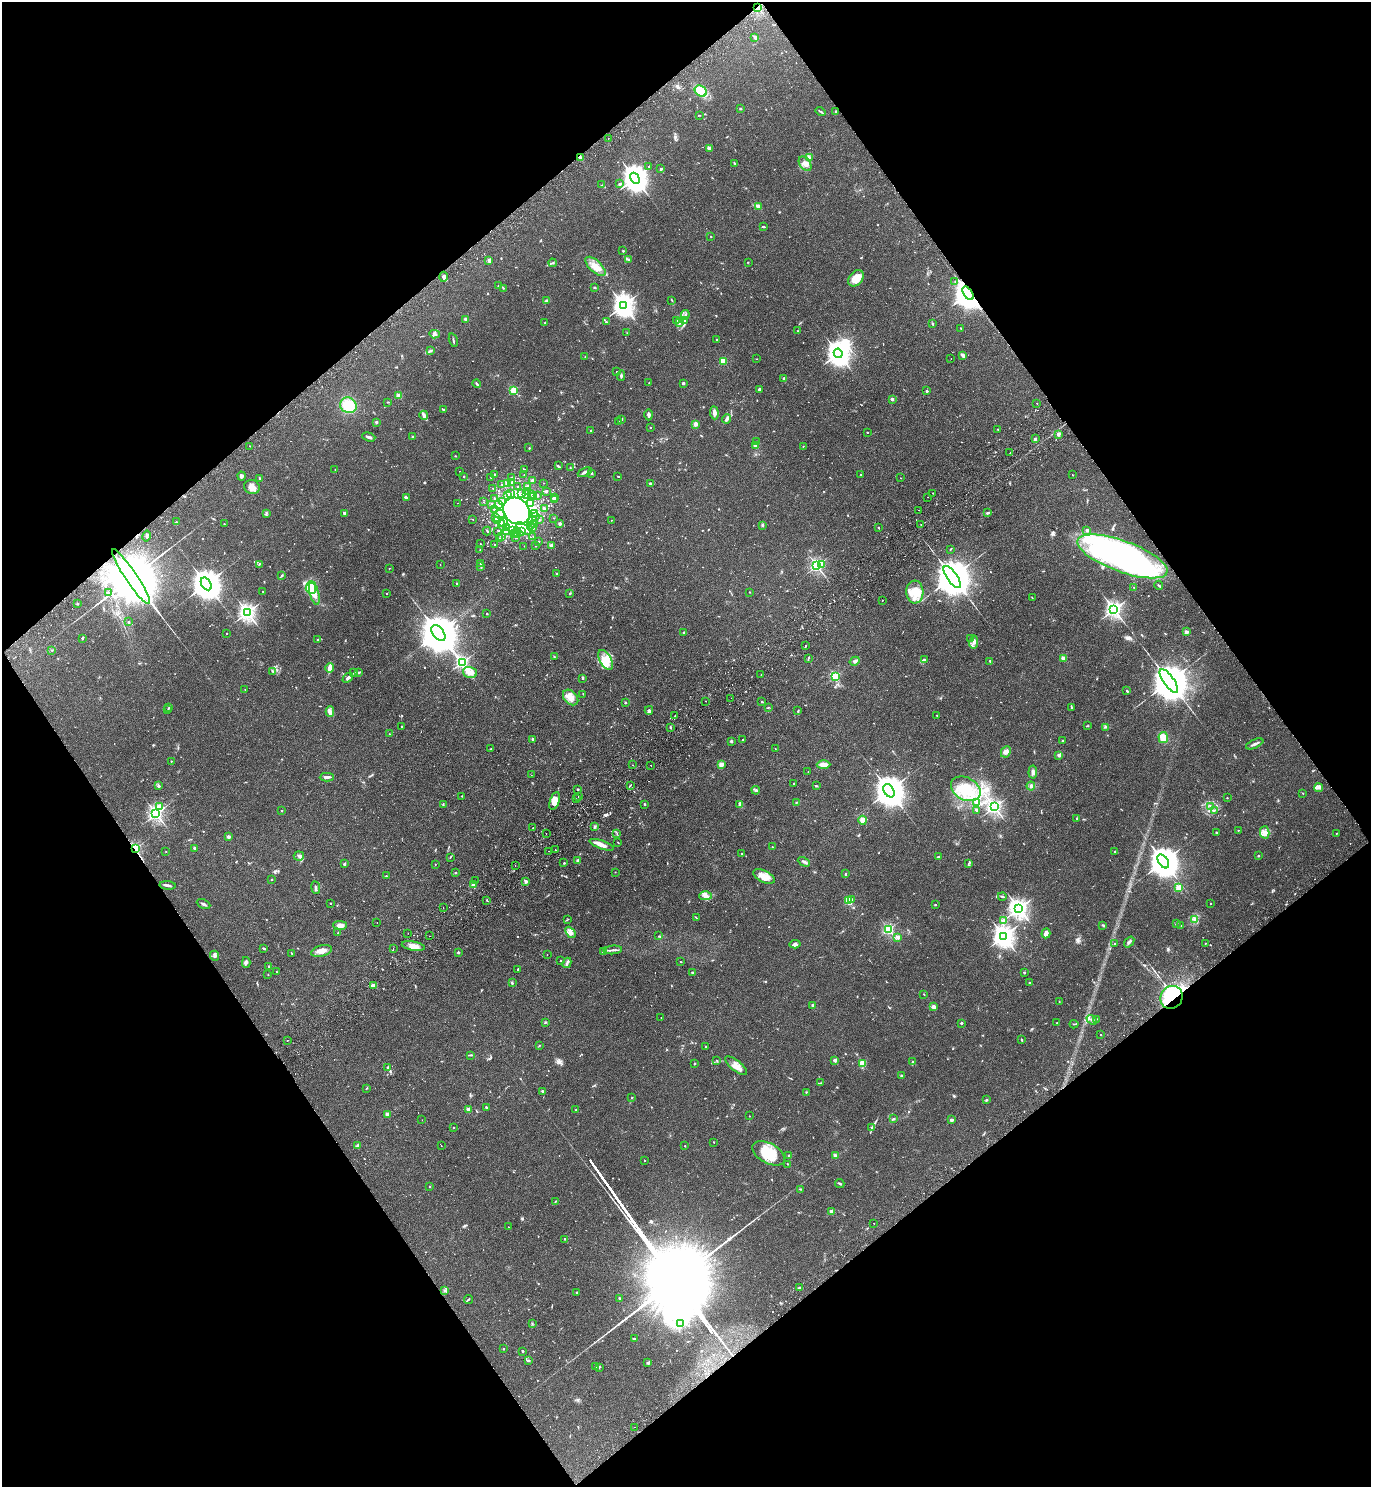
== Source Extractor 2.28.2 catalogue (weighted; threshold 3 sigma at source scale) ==
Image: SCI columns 338-5812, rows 48-5987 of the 6010 x 6034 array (HDU 1 of 3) = the unmasked area's bounding box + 8 px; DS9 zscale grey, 4 x 4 block average (1 PNG px = mean of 4 x 4 image px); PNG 1373 x 1489 px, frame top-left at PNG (2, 2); each listed source drawn as its Kron ellipse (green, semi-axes under 4 px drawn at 4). Shown black and unused: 49% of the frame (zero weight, under 2 of 3 exposures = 3% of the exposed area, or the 3 px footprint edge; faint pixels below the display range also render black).
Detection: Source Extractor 2.28.2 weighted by HDU 2 'WHT'. Background 0.185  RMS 0.0073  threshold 0.033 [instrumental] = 3 sigma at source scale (4.5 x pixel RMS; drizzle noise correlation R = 1.50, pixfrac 1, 0.05/0.05 arcsec/px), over >= 5 px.
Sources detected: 1052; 5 too faint to see at this stretch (4 x 4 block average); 13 inside a brighter object's white glare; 17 cosmic-ray / hot-pixel residue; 3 long thin detections or spike segments (spike, bleed or trail) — neither listed nor drawn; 28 coinciding with a brighter row at this scale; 44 inside a brighter listed object's ellipse — not listed separately; of the other 942, all 500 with FLUX_AUTO >= 2.17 (the completeness limit of this list) listed and drawn (442 fainter detections not listed), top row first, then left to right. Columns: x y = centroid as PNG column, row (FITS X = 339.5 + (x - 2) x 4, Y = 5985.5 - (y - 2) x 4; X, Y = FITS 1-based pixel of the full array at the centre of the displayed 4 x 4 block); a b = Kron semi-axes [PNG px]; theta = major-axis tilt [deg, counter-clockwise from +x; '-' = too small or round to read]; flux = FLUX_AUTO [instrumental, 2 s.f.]
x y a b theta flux
758 7 2 2 - 450
755 37 3 2 - 5
701 91 6 5 - 53
740 109 2 2 - 17
821 111 5 2 - 5.2
836 111 2 2 - 4.2
699 115 2 2 - 2.2
608 139 2 2 - 2.7
709 148 3 2 - 18
580 158 3 2 - 13
809 158 3 2 - 6.3
735 163 4 2 - 5.2
805 164 8 5 -56 25
649 166 2 2 - 3.7
661 169 2 2 - 17
635 178 6 4 -60 6500
620 184 3 2 - 7.4
602 185 3 2 - 2.3
758 206 2 2 - 110
763 227 3 2 - 4.1
711 236 2 2 - 5.1
623 251 2 2 - 3
629 259 2 2 - 5.7
489 260 4 3 - 9.8
748 262 2 2 - 2.7
553 263 4 2 - 5.6
595 266 12 6 -43 50
444 277 5 3 - 11
856 278 9 6 48 68
955 282 2 2 - 2.7
498 286 2 2 - 2.6
503 288 2 2 - 2.9
595 288 2 2 - 5.5
968 293 7 4 -55 11000
672 300 3 2 - 2.3
547 301 3 2 - 12
623 305 4 3 - 3500
685 315 5 3 - 9.8
466 319 2 2 - 62
677 320 3 2 - 4.6
685 321 3 2 - 5.1
606 322 3 2 - 3.6
545 323 3 2 - 4.1
679 323 4 3 - 8.4
932 324 4 2 - 5.4
961 328 2 2 - 8
798 331 2 2 - 4.1
627 333 2 2 - 2.2
435 334 5 4 - 13
453 340 7 2 -74 5.8
717 340 2 2 - 3.4
431 351 3 2 - 4.4
838 353 5 4 - 4600
963 355 4 2 - 16
585 357 2 2 - 2.4
951 358 2 2 - 4.1
757 359 2 2 - 2.5
723 361 2 2 - 240
616 372 2 2 - 3.8
621 376 5 2 - 6.9
784 378 2 2 - 22
649 383 2 2 - 3
683 383 3 3 - 6
477 384 4 2 - 6.4
760 389 4 3 - 6.6
514 390 2 2 - 260
927 391 2 2 - 20
399 396 2 2 - 130
892 399 2 2 - 42
388 402 3 2 - 3.1
1037 403 2 2 - 2.4
348 405 8 7 - 89
443 410 2 2 - 2.8
714 413 7 3 -84 16
424 415 4 4 - 10
649 415 5 3 - 11
622 419 2 2 - 3.4
727 419 4 2 - 15
619 421 2 2 - 3.7
376 422 3 2 - 5.6
695 424 2 2 - 94
650 428 2 2 - 7.4
998 429 2 2 - 3.2
591 430 2 2 - 3.5
867 432 2 2 - 7.1
1058 434 2 2 - 61
369 437 7 2 -18 15
413 437 3 2 - 3.7
1035 439 2 2 - 8.4
756 442 3 2 - 6.9
756 445 2 2 - 110
250 446 2 2 - 2.2
803 446 2 2 - 2.3
529 448 2 2 - 5.8
1010 453 2 2 - 2.7
455 456 2 2 - 2.4
558 466 4 2 - 7
570 468 2 2 - 2.9
335 470 2 2 - 3.6
525 470 2 2 - 8.9
459 471 2 2 - 2.5
585 472 7 2 23 13
591 473 2 2 - 21
494 474 2 2 - 8.6
861 474 2 2 - 4.3
524 475 2 2 - 4.4
1072 475 2 2 - 4
241 476 4 3 - 9.4
618 476 4 2 - 2.8
464 477 2 2 - 4.1
491 477 2 2 - 7.5
511 477 2 2 - 2.5
260 478 3 2 - 5.8
900 478 2 2 - 2.4
532 481 2 2 - 45
511 483 3 2 - 4
543 483 2 2 - 2.4
507 484 2 2 - 75
650 484 2 2 - 38
502 485 2 2 - 2.7
528 486 2 2 - 55
252 487 8 7 - 26
517 487 2 2 - 3.7
493 488 2 2 - 3.2
528 491 2 2 - 4.2
546 491 2 2 - 25
511 493 2 2 - 3.7
933 493 2 2 - 2.6
522 494 3 2 - 5.5
526 494 2 2 - 4.5
508 495 2 2 - 8.8
531 495 2 2 - 2.3
537 496 2 2 - 3.1
406 497 3 2 - 6.2
534 497 2 2 - 2.6
555 497 2 2 - 5.6
928 497 2 2 - 2.6
495 499 2 2 - 4.9
555 499 2 2 - 41
503 501 2 2 - 4
484 502 2 2 - 2.2
457 503 2 2 - 2.2
531 504 4 2 - 5.6
492 505 2 2 - 14
499 505 3 2 - 60
544 509 2 2 - 14
494 510 2 2 - 10
918 510 2 2 - 2.6
516 511 14 12 -46 4800
266 513 4 2 - 3.7
344 513 2 2 - 34
535 513 3 2 - 5.4
987 513 4 3 - 6.9
499 514 5 3 - 8.7
536 516 2 2 - 6.6
495 518 2 2 - 4.8
554 518 2 2 - 3.3
473 519 2 2 - 3.5
539 520 2 2 - 3.9
611 520 2 2 - 2.3
497 521 2 2 - 16
532 521 2 2 - 5.6
176 522 3 2 - 3.6
501 523 3 2 - 6.7
503 523 5 2 - 7.9
224 524 2 2 - 2.7
560 524 2 2 - 43
531 525 2 2 - 3.2
535 525 2 2 - 3.4
762 525 3 2 - 4.3
921 525 2 2 - 5.4
507 527 2 2 - 5.2
533 527 2 2 - 26
524 528 9 4 -36 29
878 528 2 2 - 3.9
512 530 3 2 - 5.4
1087 530 2 2 - 33
487 531 4 2 - 4.4
498 531 2 2 - 3.3
506 531 2 2 - 69
522 532 2 2 - 3.1
516 533 3 2 - 6.9
514 534 2 2 - 12
518 535 2 2 - 7.2
146 536 5 2 - 4.2
533 536 2 2 - 2.4
502 537 2 2 - 2.7
515 537 2 2 - 3.2
500 538 2 2 - 11
539 541 2 2 - 3.1
480 544 2 2 - 5.8
494 544 2 2 - 2.6
524 546 2 2 - 2.9
535 546 2 2 - 3.9
551 546 2 2 - 68
951 549 3 2 - 2.3
480 550 2 2 - 2.4
1122 556 48 15 -20 1400
259 564 2 2 - 2.3
440 564 2 2 - 2.3
480 564 2 2 - 5.4
821 565 2 2 - 61
817 566 2 2 - 1000
481 567 2 2 - 5.7
389 568 2 2 - 2.7
557 574 2 2 - 19
282 576 3 2 - 6.1
131 577 33 6 -56 79000
952 577 13 5 -55 22000
456 583 2 2 - 8.7
206 584 7 4 -58 10000
1159 585 4 2 - 4.4
1134 587 2 2 - 2.7
311 588 6 5 - 190
263 591 2 2 - 2.2
750 592 2 2 - 5.1
915 592 11 8 -87 68
108 593 4 2 - 4.9
314 593 12 4 -76 42
570 593 2 2 - 4.5
386 594 2 2 - 3.5
1032 598 3 2 - 3
882 600 2 2 - 3.2
77 604 3 2 - 2.8
1114 609 3 3 - 1800
247 612 3 3 - 1900
487 614 3 2 - 2.6
128 622 2 2 - 6
684 632 2 2 - 4.5
1186 632 2 2 - 62
438 633 9 5 -52 24000
226 634 2 2 - 3
83 638 3 2 - 3.5
970 639 2 2 - 2.4
318 640 2 2 - 15
974 642 6 3 80 17
805 646 2 2 - 3.6
52 650 3 2 - 2.9
554 657 3 2 - 3.2
808 658 3 2 - 4.8
1063 658 2 2 - 110
605 660 11 6 -63 49
924 660 4 2 - 6.6
855 661 5 2 - 13
990 661 3 2 - 3.5
462 662 2 2 - 1100
330 668 5 3 - 37
272 671 3 2 - 4.1
359 672 4 2 - 5.9
470 672 7 5 -18 34
354 673 2 2 - 2.9
761 674 2 2 - 4.7
835 676 2 2 - 400
348 678 6 3 43 13
583 678 2 2 - 11
1169 681 14 5 -55 23000
245 689 2 2 - 3.4
1127 691 2 2 - 6.5
583 694 2 2 - 3.2
571 697 9 6 -46 33
731 698 2 2 - 7.3
706 701 2 2 - 2.3
625 702 2 2 - 5
762 702 2 2 - 5.5
768 707 3 2 - 3.1
169 708 2 2 - 4
1071 708 3 2 - 3.5
168 710 2 2 - 2.3
649 710 4 2 - 7.6
798 711 3 2 - 3.8
330 712 5 3 - 13
937 715 2 2 - 3.3
675 716 2 2 - 2.7
402 726 2 2 - 7.3
1087 726 3 2 - 3.6
670 727 3 2 - 3.5
1106 727 2 2 - 2.4
389 734 2 2 - 2.2
1163 738 5 4 - 47
533 739 3 2 - 9.8
743 740 2 2 - 2.4
731 741 3 2 - 7.1
1063 741 2 2 - 5.7
1255 744 9 2 25 13
775 748 2 2 - 2.8
490 749 2 2 - 2.4
1006 752 6 4 62 17
1059 755 2 2 - 49
171 761 2 2 - 5.3
721 764 2 2 - 120
632 765 2 2 - 10
651 765 2 2 - 2.5
823 765 7 3 -1 46
808 772 2 2 - 2.3
1033 772 6 3 85 12
531 775 2 2 - 2.5
327 777 7 2 2 17
793 784 2 2 - 2.8
630 785 3 2 - 2.9
158 786 3 3 - 9.8
816 786 2 2 - 5.3
1031 786 4 2 - 5.3
1319 788 4 2 - 8.2
578 789 2 2 - 8.3
966 789 16 11 -28 130
756 790 4 3 - 7.2
889 791 7 5 -58 9700
1303 793 2 2 - 2.7
462 796 2 2 - 5
578 797 2 2 - 2.5
1227 798 2 2 - 4.9
577 799 2 2 - 3.7
555 801 9 4 72 50
977 802 4 3 - 7.9
796 803 2 2 - 2.4
443 804 4 2 - 3.3
644 804 2 2 - 8.8
739 805 4 3 - 6.9
159 807 2 2 - 150
994 807 2 2 - 1500
1210 807 2 2 - 3.1
977 810 4 2 - 5.6
1214 810 4 2 - 4.7
282 811 2 2 - 4.1
156 814 3 2 - 1500
1077 819 2 2 - 3.6
863 820 4 4 - 29
533 827 2 2 - 2.4
595 827 2 2 - 3.1
1238 830 2 2 - 2.2
1265 832 6 4 -77 19
546 833 2 2 - 3.2
1216 833 2 2 - 10
1336 833 3 2 - 2.3
617 834 3 2 - 2.4
228 837 2 2 - 37
618 842 3 2 - 2.2
601 845 13 4 -19 38
772 847 2 2 - 6.5
135 848 3 2 - 190
195 848 3 2 - 7.7
555 850 2 2 - 2.3
548 851 2 2 - 2.3
166 852 2 2 - 2.6
1115 852 2 2 - 5.3
742 854 2 2 - 2.4
299 856 5 4 - 12
1258 856 2 2 - 11
450 857 2 2 - 2.3
938 857 3 2 - 2.6
577 861 3 2 - 9.4
1163 861 8 4 -55 11000
804 862 6 3 -26 11
564 863 2 2 - 10
968 863 2 2 - 2.3
344 864 4 2 - 5.1
435 864 2 2 - 2.8
515 865 2 2 - 2.9
615 872 2 2 - 2.4
455 873 2 2 - 5.7
845 874 3 2 - 3.9
386 876 2 2 - 2.6
764 876 11 6 -27 53
272 879 2 2 - 6
475 880 2 2 - 3.7
526 881 3 2 - 15
168 885 8 2 -5 9.9
473 885 2 2 - 88
316 888 6 2 -81 8
1179 888 2 2 - 220
705 896 6 4 1 20
1002 896 4 2 - 4.8
851 899 2 2 - 9.1
487 900 2 2 - 3.2
849 901 2 2 - 270
330 903 2 2 - 5.6
1210 903 2 2 - 4.1
204 904 7 2 -25 11
935 905 2 2 - 12
443 907 2 2 - 3.3
1019 908 4 3 - 2600
696 918 2 2 - 2.4
1194 919 3 2 - 5.4
567 920 3 2 - 2.4
1004 921 2 2 - 61
377 923 2 2 - 4
1176 923 3 2 - 2.3
340 925 7 4 -1 24
1103 925 3 3 - 4.4
1181 925 2 2 - 2.3
888 929 2 2 - 750
570 932 6 3 -47 16
338 933 2 2 - 2.8
408 933 2 2 - 2.5
1046 933 5 4 - 21
430 936 2 2 - 4.4
658 936 2 2 - 2.2
1003 936 4 3 - 3400
898 937 2 2 - 57
1129 942 6 3 53 9.3
1205 943 3 2 - 3
795 944 6 3 5 11
1115 944 2 2 - 8.8
413 946 12 4 -10 35
264 948 3 2 - 4.2
393 948 2 2 - 6.3
613 950 9 2 5 11
322 951 10 5 15 32
458 952 2 2 - 15
603 952 3 2 - 2.8
291 953 2 2 - 2.7
547 955 2 2 - 3.1
215 956 5 2 - 7.4
560 960 2 2 - 9.2
246 962 5 3 - 8.3
681 962 2 2 - 2.4
567 963 5 2 - 8.9
269 966 2 2 - 14
518 969 2 2 - 2.3
276 972 2 2 - 2.5
692 973 3 2 - 6.1
1024 973 2 2 - 16
268 975 2 2 - 4.3
512 983 3 2 - 3.5
1029 983 3 2 - 3.2
374 986 3 2 - 32
924 994 2 2 - 2.5
1171 997 12 11 - 320
1059 1001 2 2 - 2.5
813 1005 2 2 - 9.1
934 1007 2 2 - 83
661 1018 2 2 - 4.7
1096 1019 2 2 - 3.9
1092 1020 6 2 -40 12
545 1022 3 2 - 3.6
961 1023 2 2 - 4.9
1057 1023 2 2 - 7.4
1074 1024 4 2 - 3.5
1101 1035 2 2 - 6.9
1021 1039 2 2 - 5.3
287 1040 2 2 - 2.2
539 1045 2 2 - 2.4
705 1047 3 2 - 3.9
471 1055 3 2 - 2.9
717 1060 2 2 - 2.5
835 1060 2 2 - 55
912 1062 3 2 - 6.2
695 1063 3 2 - 3.5
863 1063 2 2 - 230
736 1066 13 5 -39 32
387 1068 3 2 - 7.4
901 1076 2 2 - 2.9
821 1083 2 2 - 2.4
366 1088 4 2 - 2.7
543 1091 3 2 - 7.5
806 1092 2 2 - 2.5
632 1098 2 2 - 2.4
987 1099 2 2 - 2.2
486 1107 3 2 - 5.2
468 1109 2 2 - 92
576 1110 3 2 - 3.1
387 1114 2 2 - 79
749 1116 2 2 - 2.7
893 1119 4 2 - 5.2
422 1120 2 2 - 3
951 1120 2 2 - 43
454 1127 2 2 - 7.2
872 1127 2 2 - 11
714 1142 2 2 - 6
358 1145 4 3 - 6.1
441 1146 2 2 - 2.6
685 1146 2 2 - 5.4
769 1153 18 10 -28 140
789 1155 2 2 - 15
835 1155 2 2 - 25
644 1161 2 2 - 2.3
787 1164 2 2 - 2.5
840 1183 5 2 - 5.7
429 1187 2 2 - 7.6
800 1189 3 2 - 3.6
556 1201 3 2 - 3.3
831 1211 2 2 - 54
874 1223 2 2 - 4.4
508 1227 2 2 - 2.8
565 1239 2 2 - 7.8
800 1288 2 2 - 3.9
445 1291 2 2 - 4.9
576 1292 2 2 - 15
619 1298 2 2 - 14
468 1300 4 2 - 4.7
532 1323 2 2 - 2.2
680 1323 2 2 - 4.3
635 1339 4 2 - 7.1
503 1349 2 2 - 7.2
523 1351 2 2 - 14
528 1361 4 2 - 7.8
647 1362 4 2 - 4.9
595 1367 2 2 - 3.3
599 1367 3 2 - 4.6
635 1427 2 2 - 2.9
Overlapping masked pixels (flux is a lower limit): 6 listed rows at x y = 758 7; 580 158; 968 293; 1122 556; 135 848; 1171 997
Diffuse or blended objects may show on this block-average render without a row.